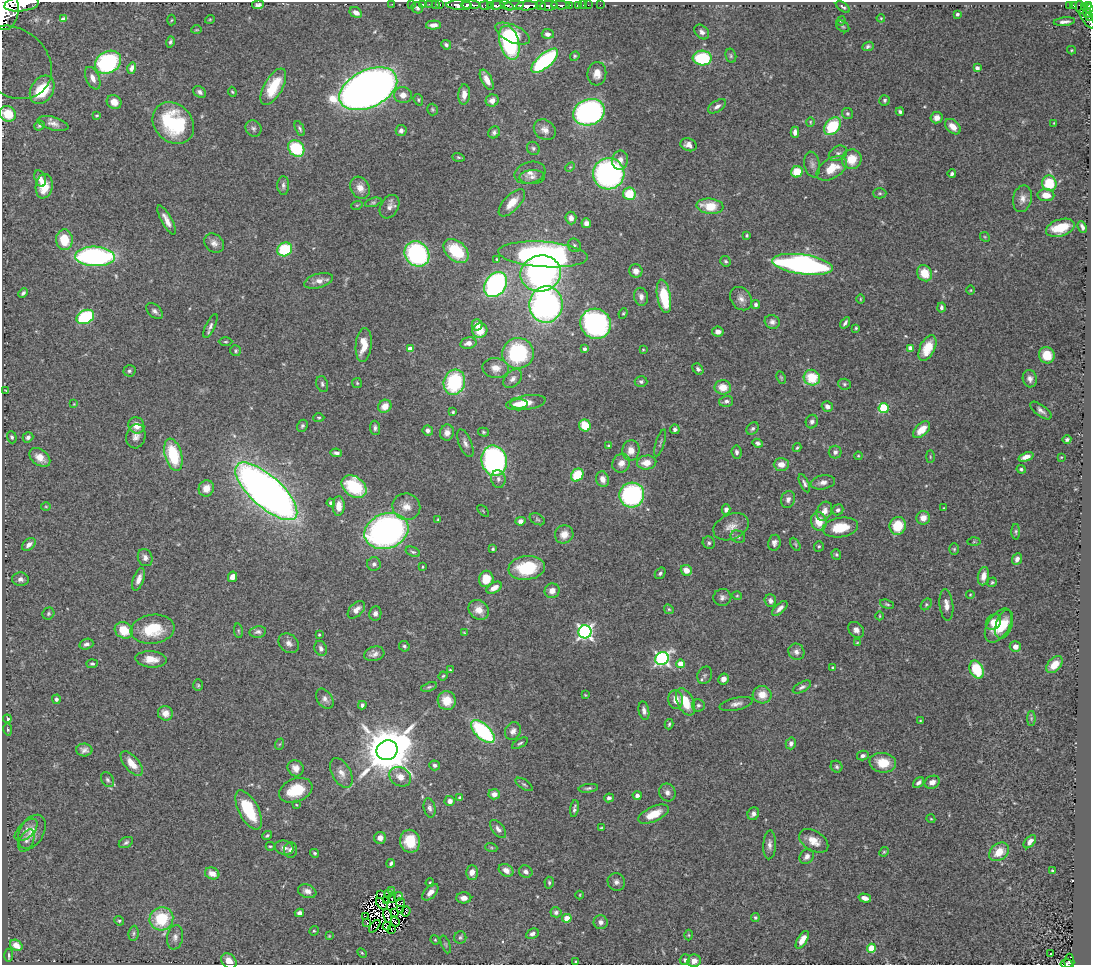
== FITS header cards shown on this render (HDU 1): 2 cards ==
NAXIS1  =                 1089
NAXIS2  =                  963

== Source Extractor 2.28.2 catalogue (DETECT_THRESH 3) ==
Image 1089 x 963 px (HDU 1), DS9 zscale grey, 1 PNG px = 1 image px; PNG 1093 x 967 px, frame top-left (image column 1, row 963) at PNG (2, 2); each listed source drawn as its Kron ellipse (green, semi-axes under 4 px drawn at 4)
Background 1.02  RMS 0.029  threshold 0.0879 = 3 sigma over >= 5 px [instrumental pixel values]
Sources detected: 485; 10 with non-positive FLUX_AUTO (blend fragments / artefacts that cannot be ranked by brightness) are neither listed nor drawn; the other 475 listed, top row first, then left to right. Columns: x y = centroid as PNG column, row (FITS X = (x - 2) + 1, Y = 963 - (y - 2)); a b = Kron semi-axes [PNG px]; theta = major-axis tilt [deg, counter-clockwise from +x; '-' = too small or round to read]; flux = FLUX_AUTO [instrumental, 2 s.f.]
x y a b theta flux
22 4 17 7 8 5500
392 4 2 2 - 15
411 4 2 2 - 24
423 4 3 3 - 55
429 4 2 2 - 26
435 4 2 2 - 29
440 4 3 2 - 45
258 5 6 4 6 6.1
459 5 12 4 -2 2900
471 5 10 3 -2 2000
485 5 6 3 -3 180
496 5 9 3 2 620
507 5 7 4 -29 550
514 5 10 3 5 690
561 5 9 3 -2 410
569 5 3 2 - 110
578 5 4 3 - 85
583 5 2 2 - 10
588 5 2 2 - 16
600 5 2 2 - 9.9
1074 5 4 3 - 220
467 6 4 2 - 470
491 6 3 2 - 200
527 6 11 4 3 3200
541 6 5 3 - 750
549 6 9 5 3 2300
1070 6 3 3 - 130
1084 6 4 3 - 110
1088 6 3 3 - 270
843 7 8 3 -34 3.6
1080 7 7 3 -77 350
417 8 6 5 - 4.7
1090 9 4 2 - 320
5 10 19 13 84 11000
356 12 6 5 - 10
1088 13 5 3 - 220
957 14 3 3 - 4.2
1089 16 4 2 - 140
881 18 4 3 - 1.7
63 19 4 2 - 2.3
210 19 5 3 - 1.7
1087 19 11 4 -54 320
171 20 5 3 - 1.8
841 21 5 4 - 2.2
1064 22 10 4 6 7.5
433 25 7 4 2 8.9
843 26 7 5 -33 3.4
196 30 5 3 - 1.7
702 32 8 6 -45 7.5
513 34 18 8 -25 43
548 34 6 5 - 9.4
170 42 6 4 75 4.3
509 43 17 9 -74 210
446 45 5 4 - 5
868 46 6 4 24 4.3
1071 50 4 4 - 2
575 56 5 4 - 2.6
731 56 7 5 -76 3.7
702 58 9 7 -5 140
545 61 16 7 41 240
14 62 41 33 -40 150
108 62 14 10 33 250
132 68 6 4 74 7.3
977 68 4 4 - 9.7
597 74 11 9 83 18
93 78 12 6 -66 14
487 80 11 5 -62 15
273 87 20 9 60 70
368 89 31 18 26 2400
42 90 15 11 59 150
200 92 7 5 -38 6.7
232 92 5 4 - 2.2
464 94 10 6 86 15
403 95 9 8 - 14
418 100 6 4 -71 2.8
885 100 5 5 - 3.9
492 101 6 6 - 15
114 102 7 7 - 19
717 106 10 5 33 8.3
432 110 6 5 - 2.9
589 112 16 13 19 480
900 112 4 3 - 4.8
8 114 8 7 - 44
848 114 6 5 - 4
97 115 4 2 - 2
937 118 6 5 - 14
810 122 5 4 - 2.2
173 123 23 18 -46 180
1054 123 4 3 - 1.6
53 124 16 6 -15 12
39 126 5 4 - 3.3
833 126 10 7 48 100
953 127 9 6 -42 22
253 128 8 7 - 6.4
300 129 8 4 -65 4
401 130 6 5 - 6.7
545 130 11 9 -36 14
494 132 6 5 - 5.9
795 132 5 4 - 9.4
689 145 8 6 -19 13
296 148 9 7 -48 110
533 148 7 6 - 4.3
838 153 10 7 29 6.9
458 157 6 4 -18 2.7
852 159 10 9 - 37
620 160 9 8 - 14
812 165 13 7 -78 8.6
570 167 5 4 - 2.1
832 168 17 10 32 41
797 172 6 5 - 45
530 173 16 10 16 14
609 174 16 15 - 490
952 174 4 4 - 4.9
532 177 12 7 2 9.2
40 179 9 5 -74 11
1049 183 8 7 - 69
283 185 9 6 -89 6.1
44 186 12 8 81 32
360 188 11 9 -61 17
880 193 7 5 -1 3.3
629 194 6 6 - 57
1046 195 8 6 -3 24
1022 199 13 9 78 14
373 202 8 4 18 3.7
512 203 17 8 47 28
357 205 6 3 18 2.2
710 206 13 7 -6 50
389 207 12 8 60 12
571 218 6 5 - 11
167 220 16 5 -61 15
586 223 5 5 - 8.4
1082 227 6 3 -65 6.3
1060 228 15 8 17 51
747 235 3 3 - 2.5
985 237 5 4 - 2.2
64 240 10 8 -85 57
214 243 11 8 -43 11
574 245 7 6 - 4.6
285 249 8 6 30 100
456 251 14 9 -41 87
417 254 13 11 -47 300
543 254 45 12 -4 600
95 256 20 9 -2 450
497 259 3 3 - 2.5
725 261 6 5 - 3.4
802 264 31 10 -8 640
636 271 7 6 - 13
541 273 20 18 12 460
925 273 8 7 - 36
319 281 15 7 15 14
495 285 13 10 54 390
971 290 4 3 - 1.7
23 293 5 3 - 4.8
664 296 17 6 -79 87
641 297 9 7 -79 11
741 299 12 10 -54 13
860 299 5 3 - 1.9
546 304 18 16 82 600
756 305 4 4 - 5.5
941 307 5 3 - 4.7
155 311 10 6 -41 7.1
623 313 5 4 - 2.6
85 317 9 6 27 190
772 322 7 6 - 7.8
845 323 6 3 55 5.1
596 324 15 15 - 400
477 325 6 5 - 14
210 326 13 4 63 7.2
856 328 3 3 - 2.1
480 331 7 7 - 31
718 332 6 5 - 10
225 342 7 3 0 2.5
468 343 8 5 12 11
364 345 17 8 84 33
910 348 4 4 - 15
927 348 14 7 65 41
410 349 4 4 - 21
584 349 4 4 - 7.3
643 349 3 2 - 1.7
236 351 6 5 - 3.2
518 353 16 15 - 190
1047 355 8 8 - 29
496 368 13 10 -5 18
698 369 6 4 -48 4.8
129 371 6 6 - 4.6
781 377 6 4 -63 2.4
812 378 8 7 - 62
513 379 11 7 46 10
1030 379 9 7 -78 8.9
454 382 13 10 73 180
641 382 6 5 - 4
357 383 5 5 - 2.4
322 384 8 6 -74 4.9
844 384 6 5 - 4
723 387 8 7 - 29
6 391 3 2 - 1.5
726 401 7 5 14 6.1
526 403 20 7 8 35
74 404 3 3 - 1.5
519 404 9 5 0 12
385 406 7 6 - 21
827 406 6 5 - 9.5
884 408 5 5 - 120
1041 410 13 5 -36 7.5
453 412 3 3 - 2.4
319 418 5 4 - 2.8
812 422 7 6 - 6
136 425 8 7 - 20
585 425 6 5 - 46
302 426 6 5 - 3.8
375 428 7 5 -86 5.5
753 428 7 5 43 4.8
675 429 5 5 - 5.5
428 430 5 5 - 8.4
922 430 10 6 44 29
483 432 5 4 - 2.9
447 433 8 6 78 12
136 436 12 9 77 13
12 437 6 4 -70 3.6
28 437 5 5 - 5.9
1067 439 4 3 - 4.3
465 443 15 6 -68 9.3
660 443 14 3 73 3.5
758 443 5 4 - 5.3
609 446 4 4 - 2.9
797 448 4 3 - 2.5
631 450 10 8 84 18
736 452 7 5 -83 5.1
835 452 6 6 - 6.3
336 453 6 4 -9 5.6
173 455 16 8 -75 100
858 456 4 3 - 1.9
40 457 12 8 -37 21
930 457 6 3 89 1.9
1026 457 8 4 20 12
1061 457 3 2 - 1.3
494 461 15 12 -77 410
647 462 9 7 5 24
621 463 10 8 53 15
781 464 7 6 - 15
1021 469 5 4 - 3.4
577 475 7 5 50 73
498 479 9 7 -79 6.6
603 479 8 6 -72 15
823 482 12 7 11 10
804 483 10 4 -65 5.3
354 487 14 10 -37 120
206 488 8 7 - 24
266 491 39 15 -42 1800
632 495 12 12 - 290
788 499 9 7 73 8.3
331 503 4 4 - 5.1
46 506 5 3 - 1.8
339 506 10 6 88 20
406 507 14 13 - 24
944 508 3 2 - 1.6
726 509 5 4 - 8.5
838 510 6 5 - 6.3
483 511 7 2 -45 1.6
824 511 10 7 63 14
923 518 7 6 - 18
438 519 4 3 - 1.9
537 519 8 5 -29 4.1
520 521 5 4 - 9.5
819 521 10 7 -75 36
898 526 9 8 - 55
731 527 18 12 23 20
840 527 18 9 9 54
386 531 22 17 21 720
1016 532 8 4 -90 3.5
564 534 9 8 - 20
738 537 7 6 - 5.1
974 542 6 4 2 2.7
709 543 6 6 - 4.7
774 543 8 6 81 7.9
29 544 7 5 39 11
795 544 7 4 -61 2.9
819 546 5 5 - 3.2
493 549 3 3 - 2.6
954 549 6 5 - 2.8
413 552 7 4 -21 3.6
836 555 5 4 - 2.9
145 558 9 7 -67 8.2
1017 559 6 4 67 8.9
374 564 7 7 - 5.9
423 567 4 2 - 1.7
527 568 18 12 7 95
686 570 6 5 - 22
660 573 6 5 - 4.6
983 576 9 5 79 16
232 577 5 4 - 17
20 579 8 7 - 7.8
139 579 12 5 70 13
486 579 8 7 - 37
992 582 5 4 - 2.6
494 588 8 5 29 15
552 591 7 7 - 14
970 595 4 4 - 1.6
737 596 5 3 - 2
722 597 9 8 - 7.9
770 601 6 5 - 8.1
887 604 7 4 -18 3
926 604 6 4 50 3.2
946 605 16 7 -83 13
780 608 9 4 43 9.4
669 609 5 4 - 2.6
356 610 10 6 46 12
479 610 11 9 -43 20
375 613 7 6 - 8.1
48 614 6 5 - 3.7
880 616 4 3 - 1.8
993 622 9 6 47 20
1004 624 15 8 72 31
998 625 19 10 58 50
153 629 22 14 8 74
124 630 9 8 - 45
856 630 9 7 -45 9.6
238 631 7 3 -82 2.6
258 632 8 5 9 6.1
585 632 6 6 - 580
464 633 4 3 - 2
319 635 3 2 - 2.1
289 643 11 8 -44 11
857 643 4 3 - 2
86 644 7 5 18 7
404 646 5 5 - 3.6
1015 647 5 5 - 8.7
321 648 7 6 - 7.3
796 652 8 7 - 9.5
374 654 10 7 15 10
662 658 7 6 - 480
151 659 15 8 -4 25
92 664 6 4 5 3.5
680 664 4 4 - 31
1054 665 10 6 47 26
833 668 4 3 - 3.6
977 669 9 6 -65 71
450 670 4 3 - 2.1
705 675 9 7 66 5.7
443 676 4 3 - 2.3
723 679 5 5 - 14
198 685 6 5 - 2.9
429 687 8 4 18 3.4
802 687 10 5 29 5.9
585 695 3 2 - 1.6
762 695 9 8 - 27
56 699 4 4 - 4.7
325 699 11 7 -57 9.4
676 700 9 7 -82 19
447 701 9 9 - 34
685 702 15 8 -65 50
736 704 17 6 12 11
362 705 4 3 - 4.4
698 705 6 6 - 4.7
644 711 9 5 -79 8
165 713 7 7 - 18
1031 718 7 4 -90 3.5
7 719 4 4 - 6.4
920 720 3 2 - 1.2
669 724 5 3 - 3
8 730 6 4 -81 2.7
483 731 15 7 -43 210
513 731 9 7 62 9.5
520 743 9 4 29 4.2
791 743 6 5 - 7.9
280 744 6 3 70 2.3
84 750 8 6 -1 8.6
387 750 11 9 31 11000
863 756 6 5 - 6.9
132 763 15 7 -50 26
883 763 13 10 -8 42
435 765 5 5 - 6.3
836 767 6 5 - 4.6
296 768 8 7 - 15
341 773 16 9 -61 16
400 777 11 9 -30 18
108 780 8 6 -56 5.4
932 782 8 6 24 11
919 783 6 4 40 6.3
524 784 10 4 -33 4.3
588 788 10 4 7 4.8
296 790 17 11 21 63
667 792 9 8 - 9
494 794 5 5 - 13
637 795 4 4 - 5.9
460 798 4 4 - 7.9
609 798 5 4 - 5.7
450 801 5 5 - 7.7
297 805 4 2 - 1.4
430 808 10 6 -77 6.5
574 808 8 4 82 4.9
249 810 21 10 -63 97
653 814 16 7 25 34
753 814 6 5 - 7.3
931 819 4 3 - 1.8
601 828 4 2 - 1.7
498 829 10 6 -52 8
26 830 14 7 43 11
32 832 18 12 61 25
267 836 5 4 - 3.2
380 838 6 6 - 11
26 841 12 7 65 6.6
410 841 11 10 - 44
814 841 16 10 -31 23
126 842 7 5 27 4.6
1030 842 8 4 49 9.5
770 845 14 6 87 11
270 846 4 3 - 2.4
491 847 6 4 -19 2.5
284 848 9 7 -14 11
291 850 7 6 - 7.5
884 852 5 4 - 2.5
999 852 11 8 38 34
315 853 4 3 - 3.1
807 856 8 6 50 8.5
391 863 4 3 - 3.9
506 870 8 5 -29 13
1052 871 3 3 - 1.9
472 872 7 6 - 18
526 872 7 6 - 7.5
212 873 7 5 -20 19
616 882 9 8 - 7.8
430 883 4 3 - 2.1
549 883 6 4 -86 3.6
391 890 3 2 - 1.8
307 891 9 6 -18 10
430 892 10 5 47 14
381 894 2 2 - 2.9
388 894 3 2 - 3.5
580 895 4 3 - 1.7
398 896 4 2 - 0.043
392 898 2 2 - 1.4
464 898 7 5 0 13
865 898 6 4 -16 11
387 901 2 2 - 1.4
401 903 4 2 - 3.9
382 904 7 2 -46 3.5
401 909 4 2 - 0.087
394 912 3 2 - 3.5
406 912 5 3 - 0.97
556 912 5 5 - 5.8
299 913 5 4 - 6.5
365 916 3 2 - 1.7
387 916 7 3 -78 2.6
755 917 4 4 - 3.2
567 918 5 4 - 27
161 919 12 11 - 93
119 921 5 4 - 2.9
395 922 5 2 - 3.1
601 922 7 7 - 8.1
367 923 2 2 - 2.8
375 926 7 2 50 4.9
387 926 4 2 - 0.81
391 929 2 2 - 3.1
314 931 5 4 - 2.6
134 933 8 5 85 4.1
532 934 6 5 - 7.2
689 935 5 3 - 2
329 936 4 3 - 1.7
175 937 12 8 81 9.7
460 937 6 6 - 3.6
435 940 5 4 - 2
802 940 10 5 59 19
446 944 9 3 -69 2.6
16 945 6 5 - 19
871 948 4 4 - 71
362 953 5 3 - 2.3
1050 954 3 2 - 4
9 955 6 3 89 3.8
685 960 5 5 - 5.2
229 961 8 6 -45 17
694 961 6 6 - 16
576 962 3 3 - 2.4
1069 962 8 5 89 190
1066 964 6 2 -5 110
At the frame edge (FLAGS 8, measured only in part): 9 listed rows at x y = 22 4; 1090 9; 5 10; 1089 16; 14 62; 8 114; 229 961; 694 961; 1066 964
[10 non-positive-flux detections neither listed nor drawn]